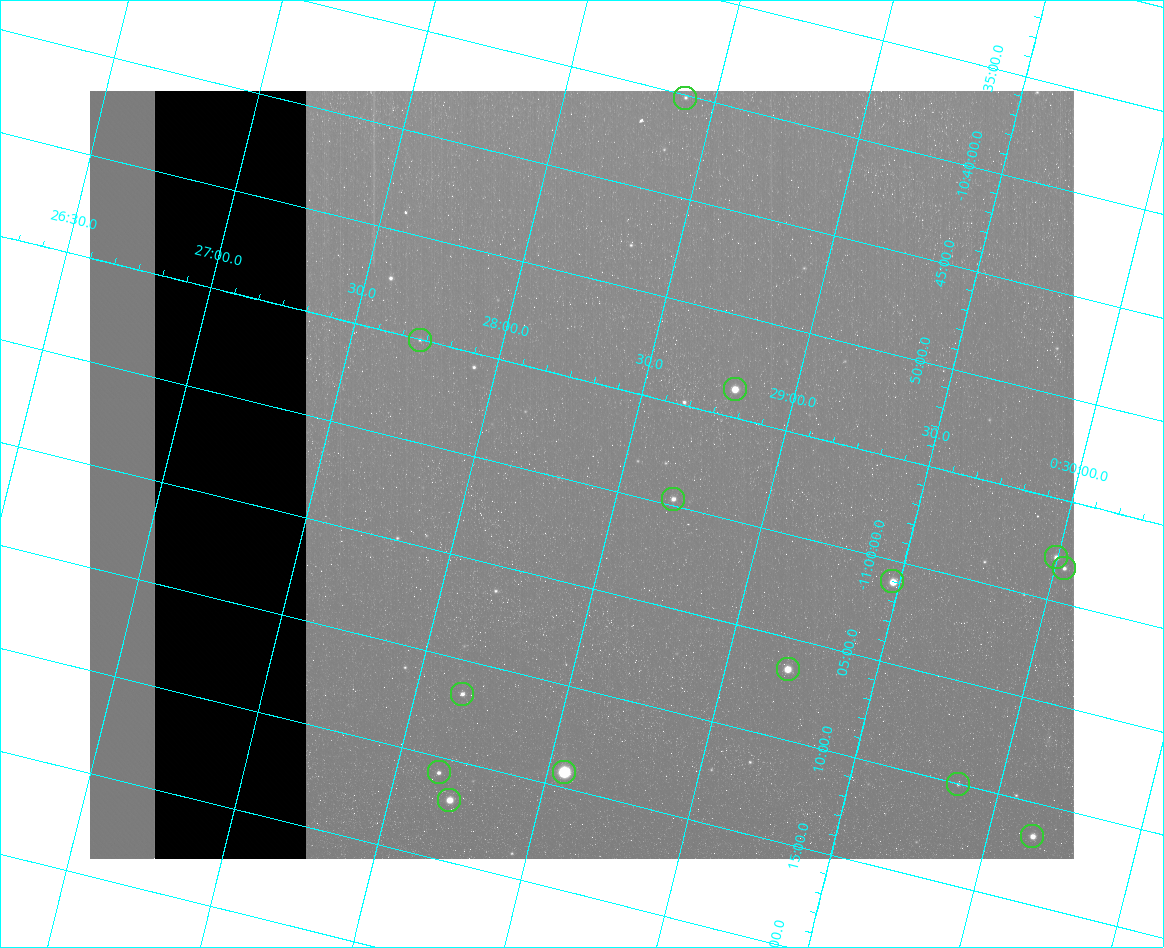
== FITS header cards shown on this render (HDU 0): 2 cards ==
NAXIS1  =                  984 / Size of image - Xaxis
NAXIS2  =                  768 / Size of image - Yaxis

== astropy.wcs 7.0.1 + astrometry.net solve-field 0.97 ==
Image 984 x 768 px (HDU 0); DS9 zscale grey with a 90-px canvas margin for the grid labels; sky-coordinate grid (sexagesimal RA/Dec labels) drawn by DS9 from the SOLVED WCS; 14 Tycho-2 reference stars matched to detected sources circled (green)
Header WCS: none
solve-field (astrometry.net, Tycho-2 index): SOLVED blind (the file carries no WCS)
Solved WCS: RA---TAN-SIP/DEC--TAN-SIP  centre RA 00:28:22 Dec -11:00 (7.09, -10.99 deg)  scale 2.99 arcsec/px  FOV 49.0' x 38.3'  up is -14 deg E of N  parity flipped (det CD > 0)
(file carries no celestial WCS; the grid is the blind solution)
Tycho-2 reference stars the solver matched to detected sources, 14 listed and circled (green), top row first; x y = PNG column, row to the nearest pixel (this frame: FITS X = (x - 90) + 1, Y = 768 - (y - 91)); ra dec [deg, ICRS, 3 dp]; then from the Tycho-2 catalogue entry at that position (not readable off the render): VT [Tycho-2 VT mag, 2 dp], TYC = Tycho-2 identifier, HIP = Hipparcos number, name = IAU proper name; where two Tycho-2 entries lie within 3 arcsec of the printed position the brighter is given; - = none
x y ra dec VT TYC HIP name
685 98 7.100 -10.669 12.28 5265-920-1 - -
420 340 6.932 -10.917 11.98 5265-755-1 - -
735 389 7.201 -10.894 9.38 5265-639-1 - -
673 499 7.173 -10.995 11.18 5265-587-1 - -
1056 557 7.499 -10.964 11.05 5265-40-1 - -
1064 568 7.508 -10.972 11.60 5265-91-1 - -
892 581 7.369 -11.017 9.43 5265-953-1 2311 -
788 669 7.302 -11.109 9.12 5265-446-1 - -
462 694 7.039 -11.195 11.45 5265-592-1 - -
439 772 7.036 -11.263 12.18 5265-564-1 - -
564 772 7.138 -11.237 6.94 5265-967-1 2246 -
958 784 7.465 -11.167 12.47 5265-75-1 - -
449 800 7.050 -11.283 9.92 5265-448-1 - -
1032 836 7.537 -11.194 10.28 5265-51-1 - -